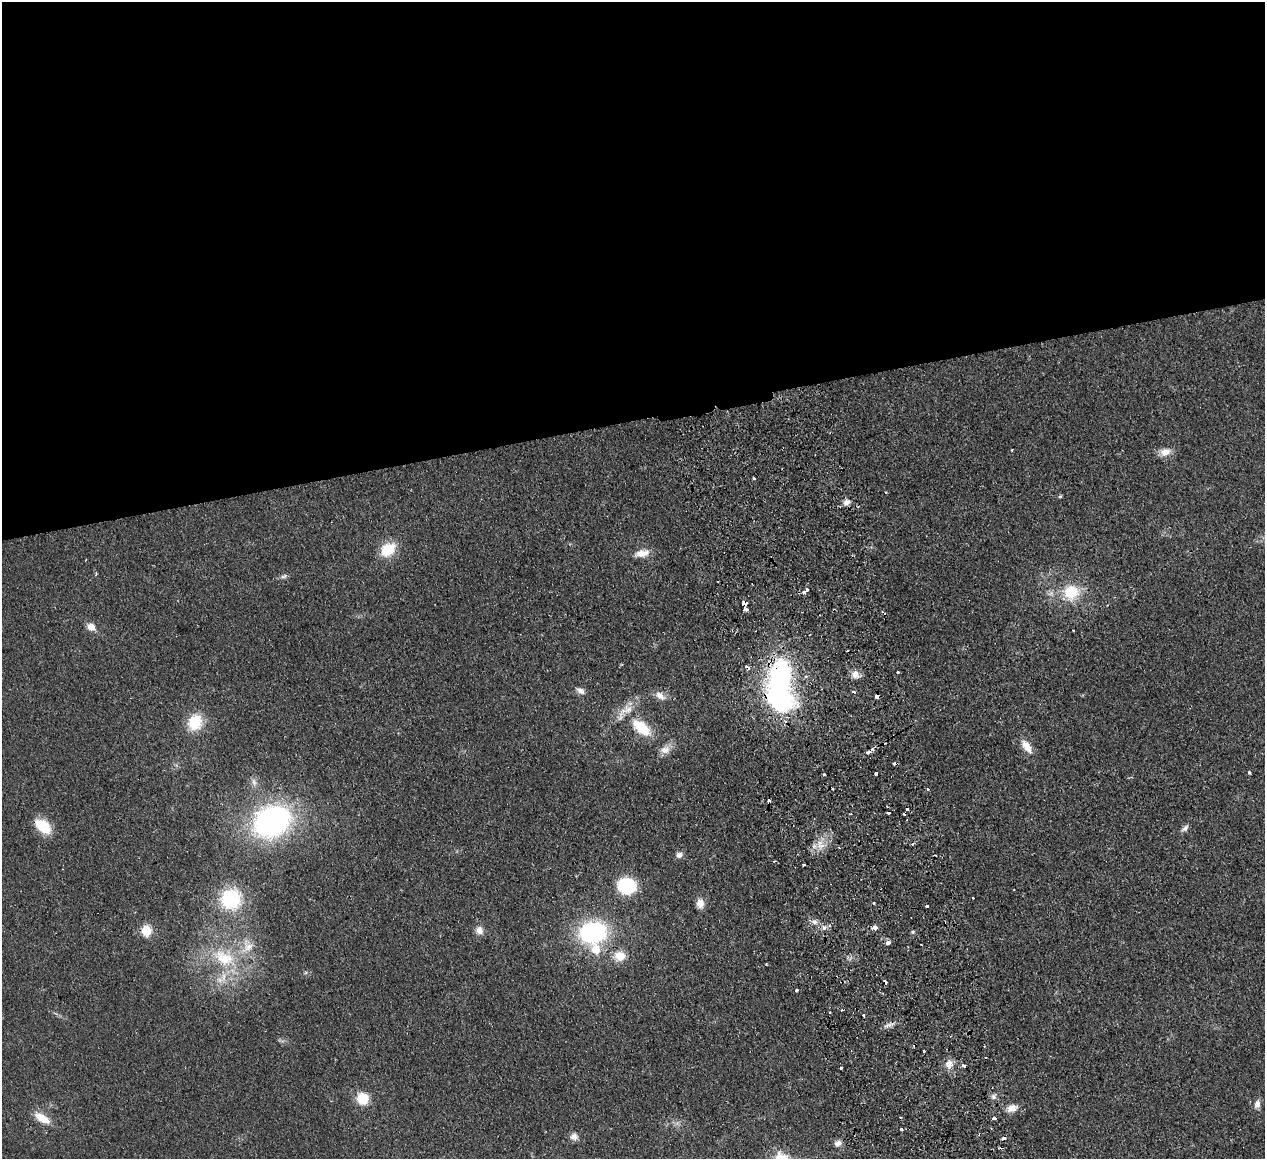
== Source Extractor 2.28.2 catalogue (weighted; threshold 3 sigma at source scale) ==
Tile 2 of 4 x 4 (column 2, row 1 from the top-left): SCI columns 1320-2582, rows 3749-4905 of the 5166 x 5065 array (HDU 1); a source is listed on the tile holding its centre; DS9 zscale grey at full resolution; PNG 1267 x 1161 px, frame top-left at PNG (2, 2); no overlay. Shown black and unused: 36% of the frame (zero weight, under 2 of 3 exposures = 3% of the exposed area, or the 3 px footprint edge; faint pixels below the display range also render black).
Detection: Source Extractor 2.28.2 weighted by HDU 2 'WHT'; one run over the whole footprint, this tile lists its part. Background 0.0582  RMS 0.0088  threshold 0.0396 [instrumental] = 3 sigma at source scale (4.5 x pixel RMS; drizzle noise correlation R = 1.50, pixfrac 1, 0.05/0.05 arcsec/px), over >= 5 px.
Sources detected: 96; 17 cosmic-ray / hot-pixel residue — not listed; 2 inside a brighter listed object's ellipse — not listed separately; the other 77 listed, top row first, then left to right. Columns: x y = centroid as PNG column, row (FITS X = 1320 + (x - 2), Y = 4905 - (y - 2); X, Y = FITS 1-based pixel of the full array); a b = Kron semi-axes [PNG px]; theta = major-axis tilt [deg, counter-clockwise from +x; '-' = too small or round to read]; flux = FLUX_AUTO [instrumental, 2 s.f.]
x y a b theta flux
1012 450 3 2 - 0.71
1165 452 14 10 21 7.9
754 478 3 3 - 1.6
1060 496 4 4 - 1.1
846 502 10 7 29 4.4
388 549 15 11 41 28
642 553 19 9 12 9.2
96 573 5 3 - 0.89
284 576 9 5 20 2.3
807 589 3 3 - 6.4
804 592 3 3 - 7.9
1071 592 20 19 - 28
744 603 4 4 - 31
746 609 4 3 - 4.9
91 627 9 8 - 7
1073 630 2 2 - 0.63
898 672 3 3 - 1.8
855 674 11 9 -70 6.4
779 676 30 18 85 170
580 691 9 7 -27 4.6
660 696 14 8 -40 6.2
877 696 4 3 - 6.9
628 709 14 12 56 11
195 722 17 14 74 26
641 727 21 11 -40 31
1027 746 16 8 -53 11
665 750 14 10 14 7
1249 772 3 3 - 2.1
824 774 3 3 - 1.9
876 774 3 3 - 3
254 782 11 7 -68 4
928 789 3 3 - 2.6
906 808 3 3 - 5.2
272 821 25 19 31 280
43 826 17 11 -40 26
1185 828 11 6 39 3
820 843 7 7 - 5.8
679 855 8 7 - 3.7
774 861 3 2 - 0.8
804 865 3 3 - 2.2
626 886 15 12 -6 54
973 898 2 2 - 0.79
230 899 18 18 - 57
700 903 11 8 -88 6.6
873 903 3 3 - 1.9
927 906 4 3 - 5.8
814 922 8 6 -2 3.3
824 928 7 6 - 2.9
875 928 4 3 - 8.8
479 930 10 9 - 5.8
146 931 6 5 - 54
592 932 22 17 10 120
913 932 5 4 - 1.2
888 943 5 5 - 4.4
248 947 16 11 44 11
596 949 7 6 - 20
619 956 15 12 5 13
224 958 33 21 -22 46
766 964 3 3 - 0.81
885 982 4 3 - 9.7
797 990 3 3 - 2.7
829 1012 3 3 - 1.4
864 1015 4 3 - 1.4
888 1025 13 5 15 3.6
923 1051 3 3 - 2.6
949 1064 12 11 - 7.1
964 1066 4 3 - 3.7
841 1068 3 3 - 2.7
994 1096 6 6 - 2.8
362 1099 11 10 - 22
1257 1104 10 7 73 4.3
1012 1108 13 9 21 7
42 1118 19 8 -31 14
994 1118 3 3 - 7.9
901 1129 3 3 - 1.9
574 1137 9 8 - 4.6
838 1143 10 8 32 4.3
Overlapping masked pixels (flux is a lower limit): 4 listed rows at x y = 744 603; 779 676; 877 696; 885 982